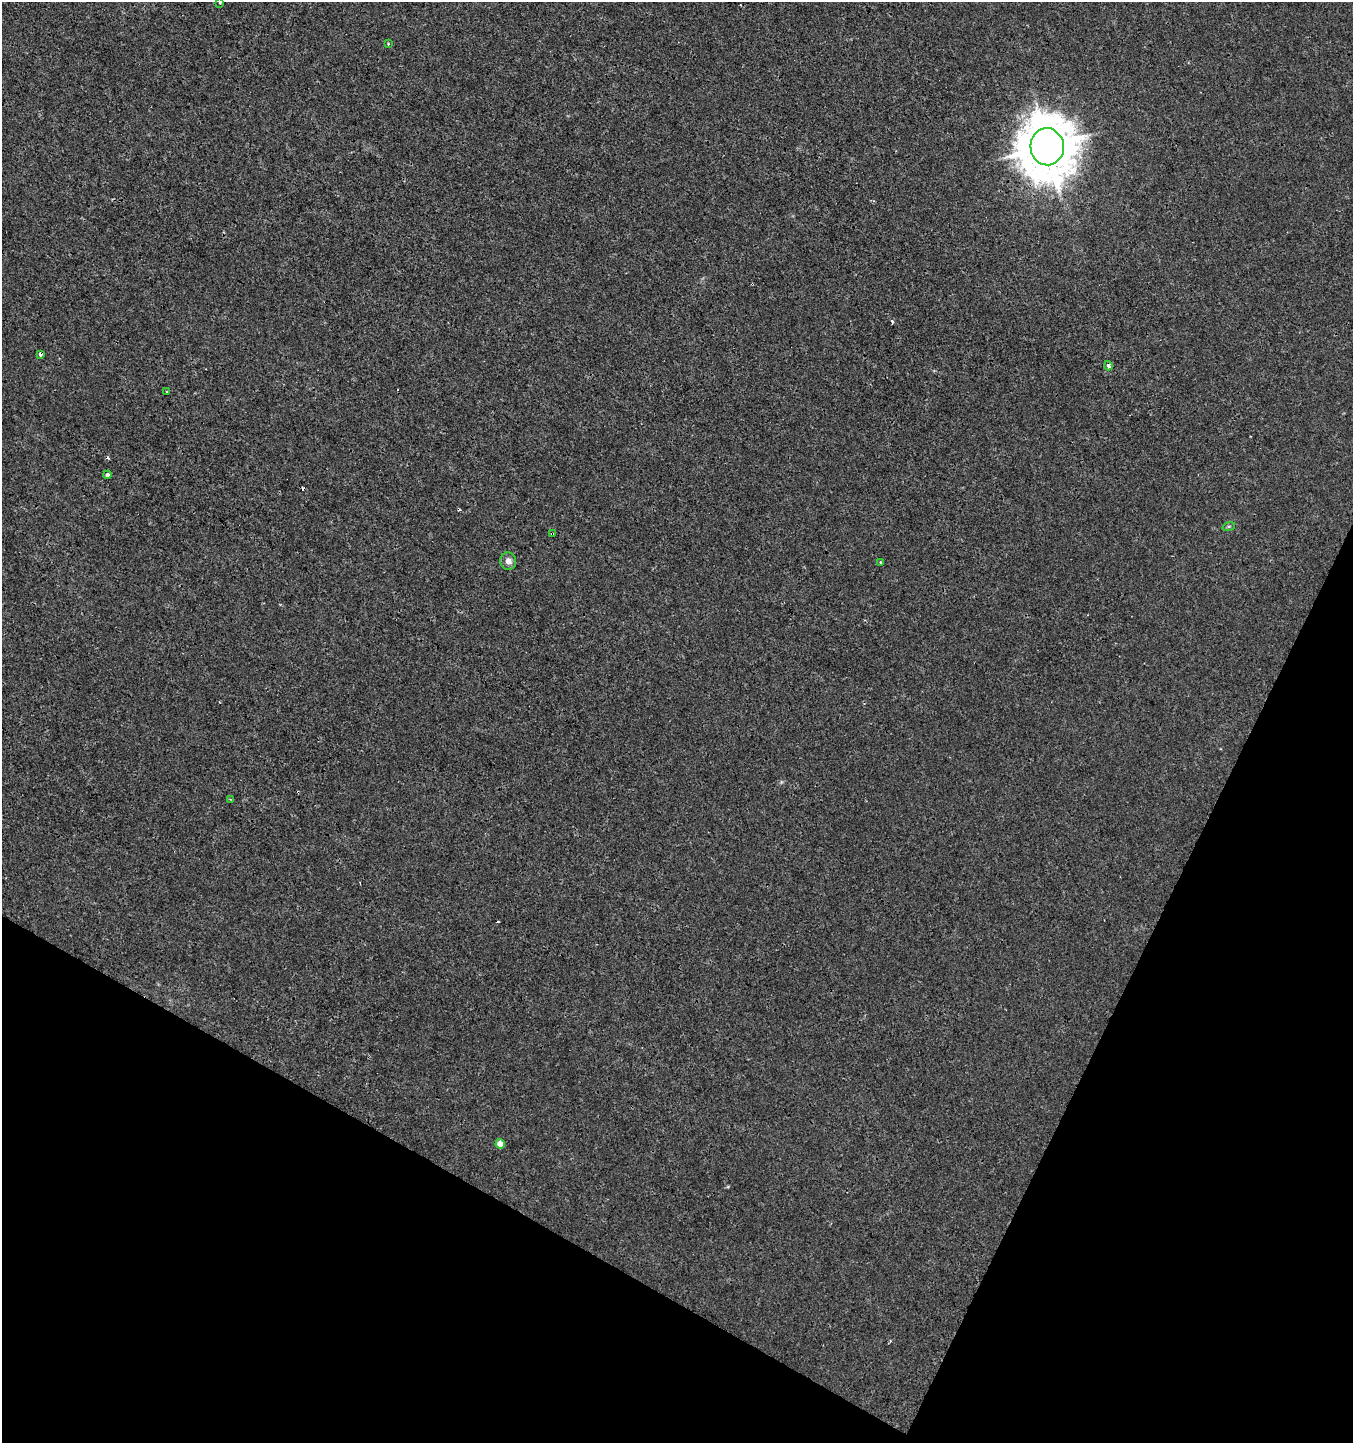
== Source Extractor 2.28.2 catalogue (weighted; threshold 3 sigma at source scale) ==
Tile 15 of 4 x 4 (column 3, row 4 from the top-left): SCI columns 2900-4250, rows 7-1447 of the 5865 x 5770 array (HDU 1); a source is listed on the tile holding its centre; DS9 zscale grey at full resolution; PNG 1355 x 1445 px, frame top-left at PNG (2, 2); each listed source drawn as its Kron ellipse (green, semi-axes under 4 px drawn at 4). Shown black and unused: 23% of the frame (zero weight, under 3 of 4 exposures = <1% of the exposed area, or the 3 px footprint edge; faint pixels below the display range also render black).
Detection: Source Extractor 2.28.2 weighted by HDU 2 'WHT'; one run over the whole footprint, this tile lists its part. Background 2.56e-04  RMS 0.0013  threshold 0.00598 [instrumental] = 3 sigma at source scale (4.5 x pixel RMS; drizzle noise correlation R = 1.50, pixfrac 1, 0.0396/0.0396 arcsec/px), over >= 5 px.
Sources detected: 18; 5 cosmic-ray / hot-pixel residue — neither listed nor drawn; the other 13 listed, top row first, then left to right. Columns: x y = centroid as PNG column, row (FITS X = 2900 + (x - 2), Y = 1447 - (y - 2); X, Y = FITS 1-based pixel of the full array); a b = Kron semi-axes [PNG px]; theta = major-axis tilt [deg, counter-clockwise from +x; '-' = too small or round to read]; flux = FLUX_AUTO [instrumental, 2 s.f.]
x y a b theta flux
219 2 3 3 - 0.22
388 44 3 3 - 0.18
1047 147 18 16 -86 680
40 354 4 3 - 0.42
1109 366 5 3 - 0.76
167 392 3 3 - 0.23
108 475 4 4 - 0.76
1229 526 6 4 18 0.18
552 534 3 3 - 0.21
508 561 9 8 - 0.85
881 563 3 3 - 0.18
230 799 4 2 - 0.1
500 1144 5 4 - 1.4
Overlapping masked pixels (flux is a lower limit): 4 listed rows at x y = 1047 147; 40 354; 1109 366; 552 534
Isophote crosses this tile's border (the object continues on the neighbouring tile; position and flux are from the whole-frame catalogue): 1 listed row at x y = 219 2